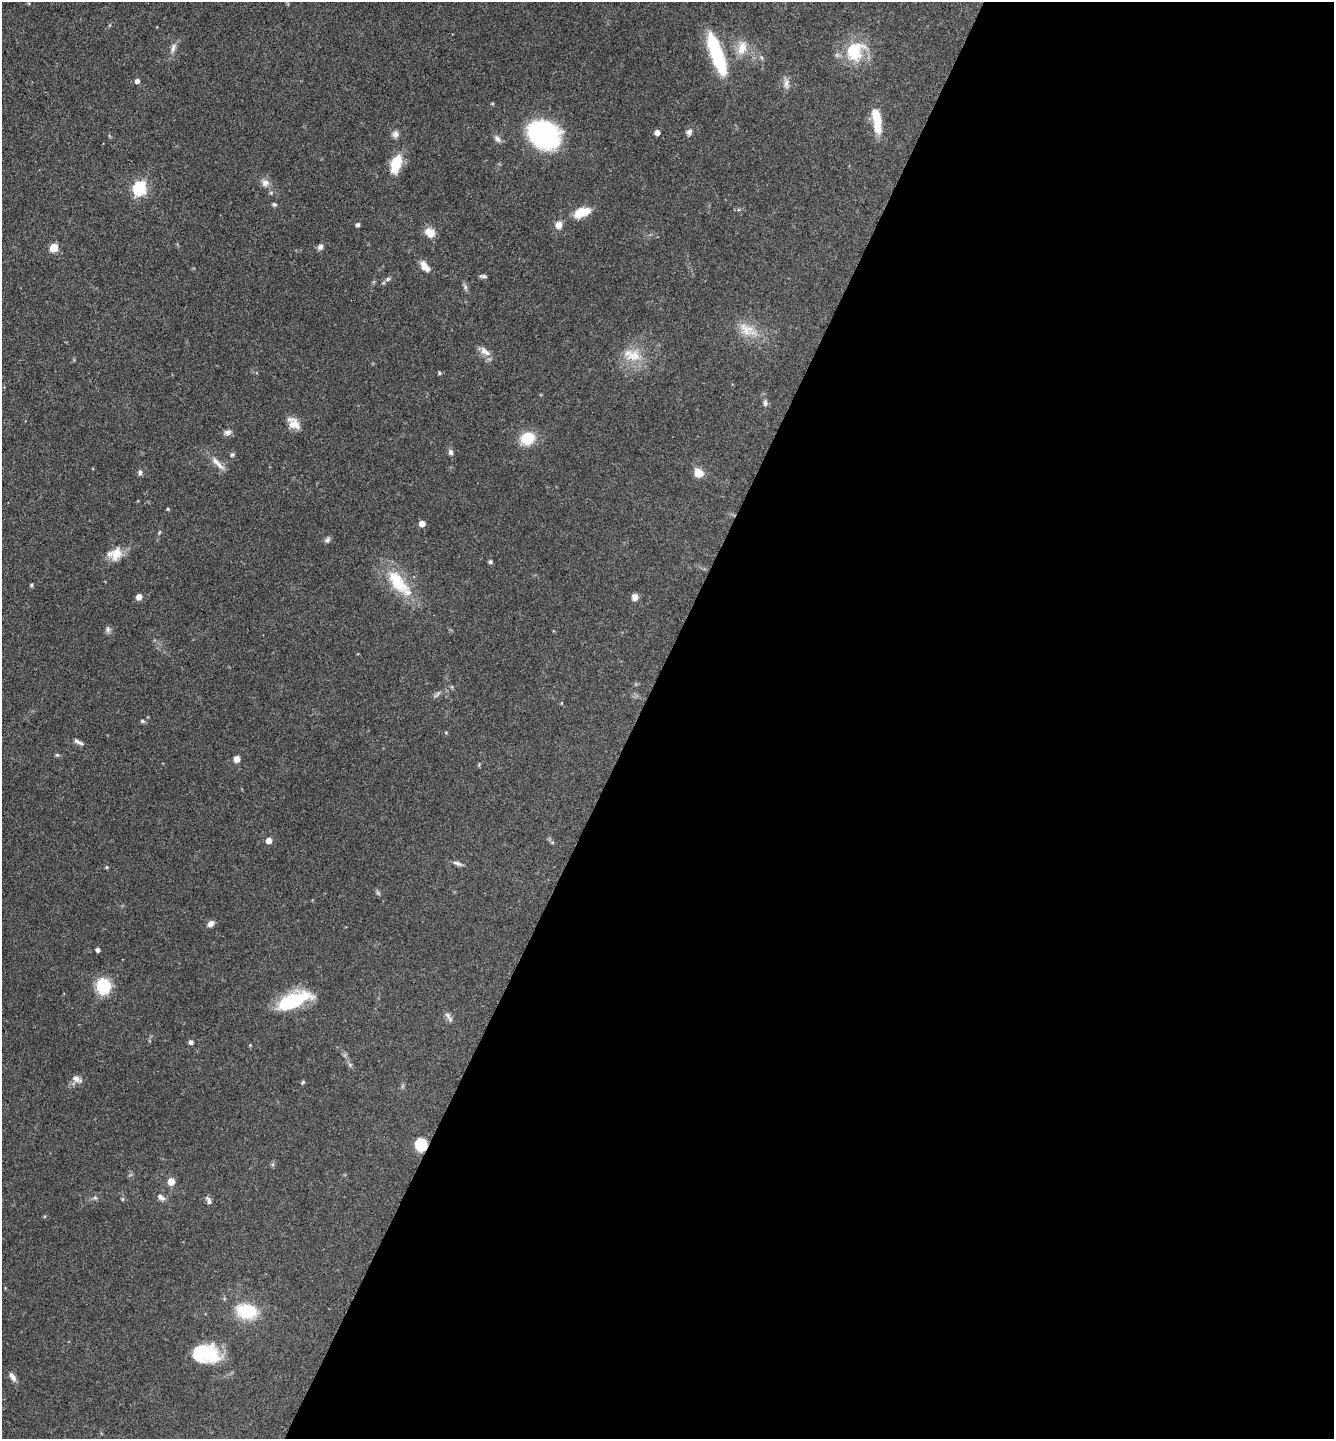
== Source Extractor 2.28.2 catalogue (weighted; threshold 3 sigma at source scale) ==
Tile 12 of 4 x 4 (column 4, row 3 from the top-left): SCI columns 4143-5474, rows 1437-2873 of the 5758 x 5749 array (HDU 1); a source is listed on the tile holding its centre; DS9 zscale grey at full resolution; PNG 1336 x 1441 px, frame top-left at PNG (2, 2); no overlay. Shown black and unused: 52% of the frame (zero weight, under 3 of 4 exposures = <1% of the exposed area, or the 3 px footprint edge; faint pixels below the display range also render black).
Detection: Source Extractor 2.28.2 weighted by HDU 2 'WHT'; one run over the whole footprint, this tile lists its part. Background 0.0909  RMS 0.0041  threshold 0.0183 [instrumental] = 3 sigma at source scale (4.5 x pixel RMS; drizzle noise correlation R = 1.50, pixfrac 1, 0.05/0.05 arcsec/px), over >= 5 px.
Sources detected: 81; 1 inside a brighter object's white glare — not listed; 5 inside a brighter listed object's ellipse — not listed separately; the other 75 listed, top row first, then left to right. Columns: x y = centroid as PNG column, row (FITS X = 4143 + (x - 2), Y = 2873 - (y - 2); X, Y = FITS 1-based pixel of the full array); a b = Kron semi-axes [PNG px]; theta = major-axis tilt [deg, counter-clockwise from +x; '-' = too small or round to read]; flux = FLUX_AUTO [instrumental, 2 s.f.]
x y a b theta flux
173 48 15 6 72 2
742 48 20 11 76 5.5
855 51 27 22 67 17
718 58 47 13 -69 28
137 81 5 5 - 1.6
786 83 15 6 -85 2
877 118 26 9 -78 11
657 132 5 4 - 2.6
689 132 8 7 - 1.3
395 134 9 9 - 1.7
544 135 25 20 -22 78
497 139 10 6 -49 1.6
396 164 22 11 72 11
265 183 11 10 - 2.3
140 188 7 6 - 63
271 193 5 5 - 0.52
274 204 6 5 - 0.72
582 212 19 10 20 7.8
358 225 4 4 - 1.1
559 225 10 8 77 2.7
430 233 12 9 -41 4.5
54 247 5 5 - 12
320 247 7 6 - 1.5
425 266 13 7 -52 4.1
483 276 10 4 -4 0.88
388 279 7 5 45 0.89
465 287 7 4 -90 0.9
747 330 27 16 -30 8.4
485 351 16 8 -39 2.9
634 356 24 17 7 9.6
439 373 5 4 - 0.61
765 403 9 6 -82 1.2
294 424 15 12 -41 4.3
227 432 9 7 6 1.5
527 438 12 11 - 13
450 452 8 6 -72 1.3
232 455 6 5 - 0.74
217 463 26 6 -43 3.4
140 473 6 5 - 1.1
699 473 8 7 - 5.8
168 509 4 3 - 0.44
422 523 5 4 - 3.9
327 540 8 6 50 1.1
116 553 19 13 68 5.6
490 562 6 4 75 0.67
398 583 26 18 -43 14
31 585 5 4 - 0.54
139 597 5 4 - 3.5
635 597 7 7 - 2.2
108 629 9 6 88 1.1
142 721 6 5 - 0.63
77 741 9 6 -38 1.4
57 755 5 5 - 0.58
237 759 5 5 - 4.9
269 840 5 5 - 3.7
457 863 13 5 -20 1.3
107 867 5 4 - 0.5
210 924 9 6 44 1.8
98 950 4 4 - 1.3
103 986 15 13 89 16
293 1001 34 13 22 28
448 1015 12 6 -53 1.5
191 1042 5 4 - 1.4
250 1045 4 4 - 0.33
350 1065 6 5 - 0.77
76 1079 13 7 -32 2.2
303 1082 4 4 - 0.63
421 1144 13 12 - 8.9
171 1181 5 5 - 6.3
161 1197 11 7 -38 1.7
95 1198 6 4 -18 0.66
209 1200 11 6 -63 1.3
247 1311 22 15 -9 18
206 1355 37 16 -17 15
13 1377 13 6 -57 2
Overlapping masked pixels (flux is a lower limit): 1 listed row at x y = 421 1144